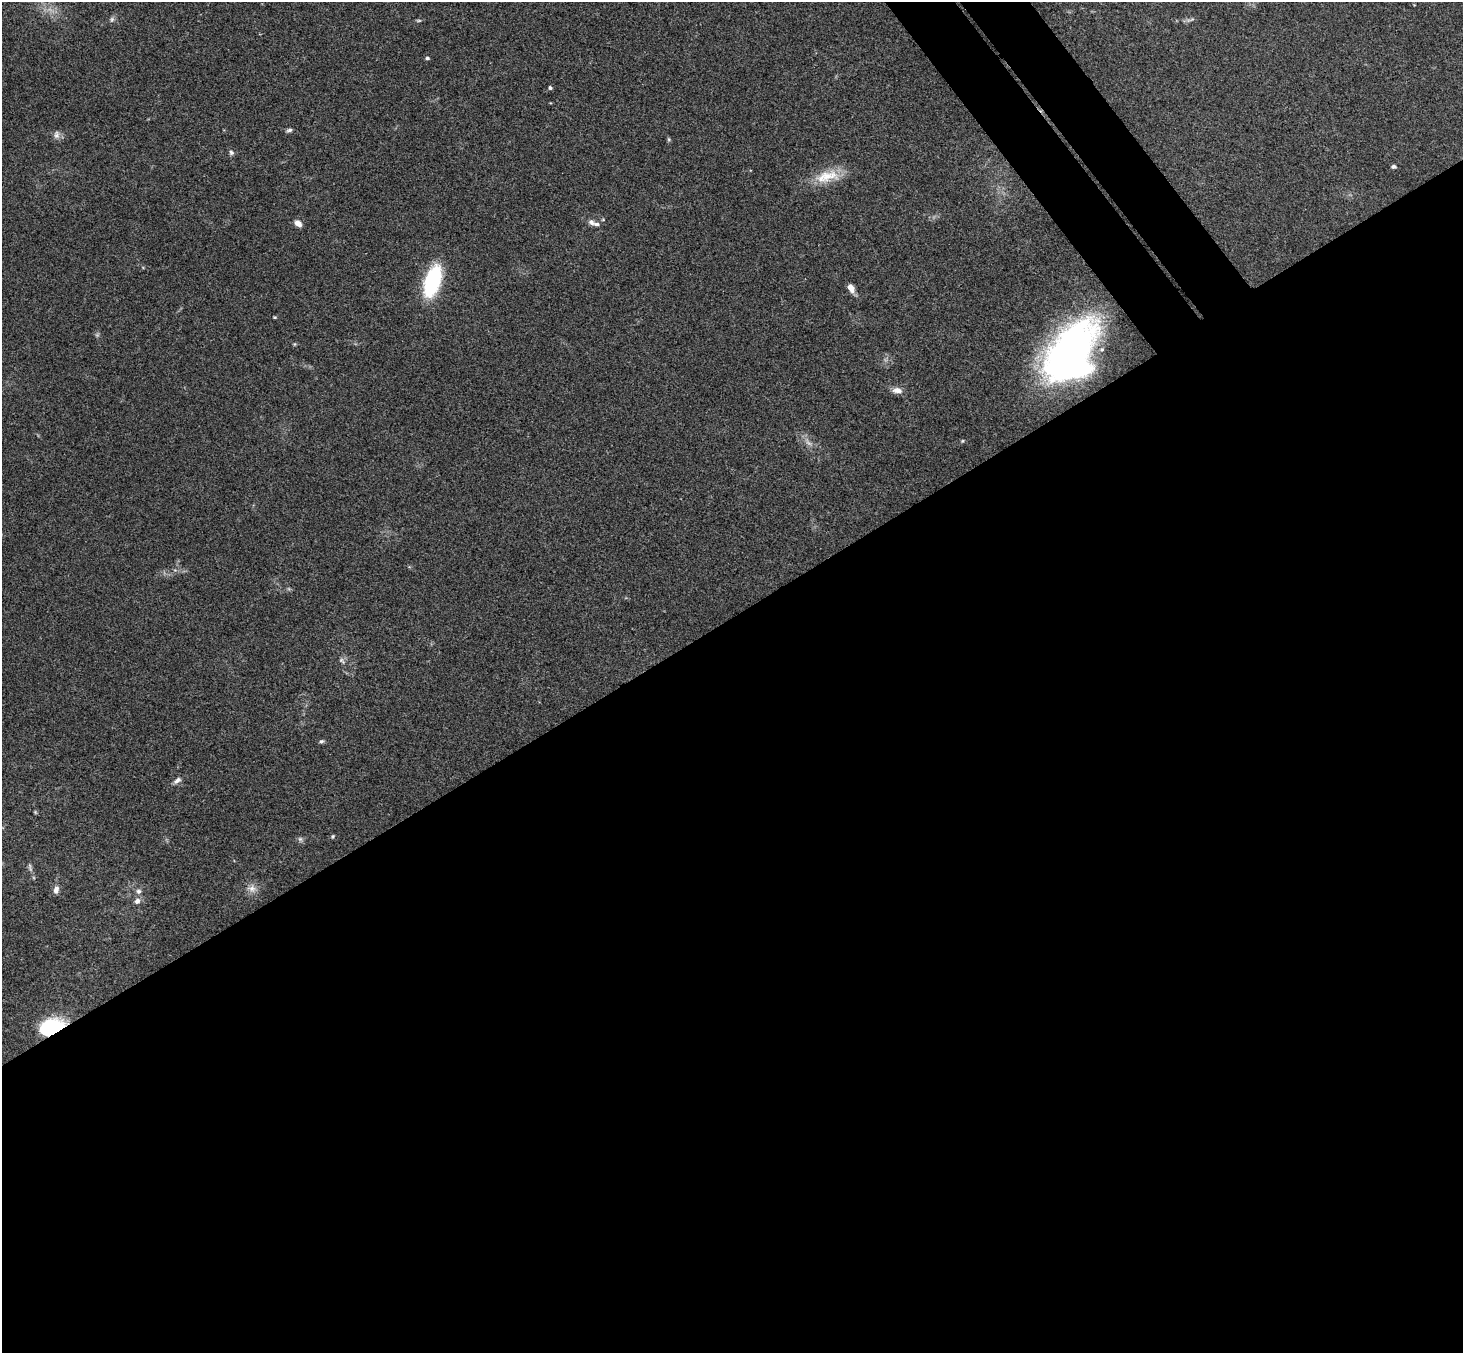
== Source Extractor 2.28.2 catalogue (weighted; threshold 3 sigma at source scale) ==
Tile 15 of 4 x 4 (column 3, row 4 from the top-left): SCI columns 2975-4435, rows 331-1681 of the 5946 x 5927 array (HDU 1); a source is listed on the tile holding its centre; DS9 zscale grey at full resolution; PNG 1465 x 1355 px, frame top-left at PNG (2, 2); no overlay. Shown black and unused: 57% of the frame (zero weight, under 3 of 4 exposures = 6% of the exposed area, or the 3 px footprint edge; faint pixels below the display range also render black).
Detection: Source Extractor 2.28.2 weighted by HDU 2 'WHT'; one run over the whole footprint, this tile lists its part. Background 0.163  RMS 0.0073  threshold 0.0329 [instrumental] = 3 sigma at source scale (4.5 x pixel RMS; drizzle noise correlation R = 1.50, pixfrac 1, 0.05/0.05 arcsec/px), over >= 5 px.
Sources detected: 36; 3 too faint to see at this stretch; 1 inside a brighter object's white glare — not listed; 1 inside a brighter listed object's ellipse — not listed separately; the other 31 listed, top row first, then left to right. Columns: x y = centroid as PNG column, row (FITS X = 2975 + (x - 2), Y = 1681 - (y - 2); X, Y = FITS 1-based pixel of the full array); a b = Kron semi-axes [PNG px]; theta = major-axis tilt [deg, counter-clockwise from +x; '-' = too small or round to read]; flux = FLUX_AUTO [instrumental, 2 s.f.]
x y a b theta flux
112 19 8 6 75 1.8
1191 20 14 4 20 1.9
427 58 4 4 - 1.6
550 88 4 4 - 1.5
289 130 7 5 19 1.7
56 135 12 8 89 3.4
669 139 6 4 -61 1
231 152 7 6 - 1.8
1393 167 6 4 -3 1.7
827 176 37 16 13 20
592 222 9 7 -39 2.7
298 223 9 6 -43 4.5
432 281 28 12 72 77
851 288 10 6 -63 5.4
275 317 4 4 - 0.74
294 344 6 4 89 0.84
1070 349 59 29 51 270
897 390 14 7 -7 4.8
962 441 5 4 - 0.86
342 661 10 6 -45 2.2
321 741 6 5 - 1.4
177 780 12 7 37 3.2
35 812 5 4 - 0.74
333 836 5 4 - 0.9
300 839 6 6 - 1.7
30 868 13 5 -75 2.1
252 888 13 11 -19 5.7
56 890 9 7 77 3.6
138 891 7 7 - 2.3
137 901 7 6 - 3.3
51 1027 27 15 23 42
Overlapping masked pixels (flux is a lower limit): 1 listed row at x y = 51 1027